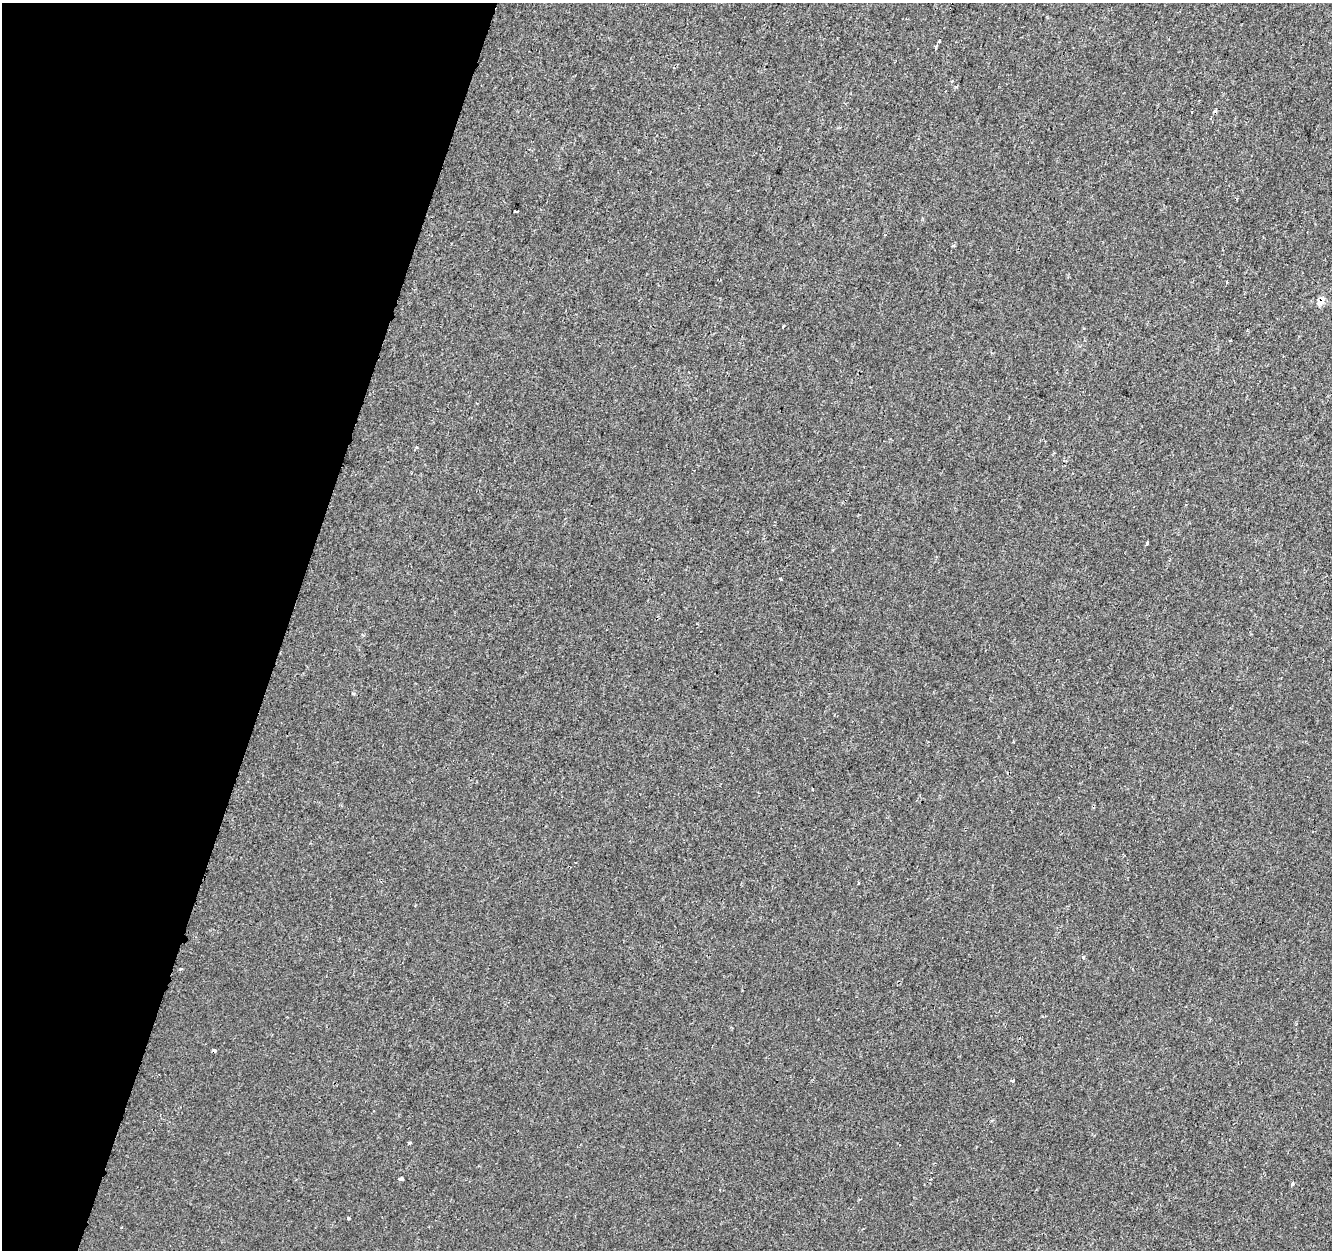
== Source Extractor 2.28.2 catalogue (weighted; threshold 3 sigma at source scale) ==
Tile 9 of 4 x 4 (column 1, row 3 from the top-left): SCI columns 24-1353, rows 1570-2817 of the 5356 x 5574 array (HDU 1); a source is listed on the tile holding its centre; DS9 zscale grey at full resolution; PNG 1334 x 1252 px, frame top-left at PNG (2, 3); no overlay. Shown black and unused: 21% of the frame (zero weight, under 2 of 3 exposures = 2% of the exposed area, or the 3 px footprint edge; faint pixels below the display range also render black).
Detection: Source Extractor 2.28.2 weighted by HDU 2 'WHT'; one run over the whole footprint, this tile lists its part. Background 1.95e-05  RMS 0.0028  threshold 0.0126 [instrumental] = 3 sigma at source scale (4.5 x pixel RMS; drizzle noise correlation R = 1.50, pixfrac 1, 0.0396/0.0396 arcsec/px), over >= 5 px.
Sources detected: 20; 1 cosmic-ray / hot-pixel residue — not listed; the other 19 listed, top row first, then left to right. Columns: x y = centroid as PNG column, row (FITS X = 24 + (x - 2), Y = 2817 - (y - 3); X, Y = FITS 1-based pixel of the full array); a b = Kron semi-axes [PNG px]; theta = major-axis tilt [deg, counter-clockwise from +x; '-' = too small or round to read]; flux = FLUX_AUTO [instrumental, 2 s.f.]
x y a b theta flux
939 41 3 2 - 0.48
936 47 4 3 - 2.8
952 81 3 3 - 0.23
516 211 3 3 - 0.67
953 246 4 3 - 0.47
1321 301 12 8 46 1.9
783 326 3 2 - 0.41
1147 543 5 3 - 1.7
780 579 3 3 - 0.67
353 694 5 4 - 0.44
858 883 3 3 - 0.3
1083 957 4 4 - 0.42
214 1051 4 3 - 0.64
1012 1081 3 3 - 0.91
409 1143 5 3 - 0.3
401 1179 5 3 - 1
1293 1184 5 3 - 0.46
348 1218 4 3 - 0.31
121 1227 3 2 - 0.31
Overlapping masked pixels (flux is a lower limit): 2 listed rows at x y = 1321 301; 214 1051
Unlisted compact peaks at least as high as the median listed source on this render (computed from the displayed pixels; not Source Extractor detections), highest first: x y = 180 969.